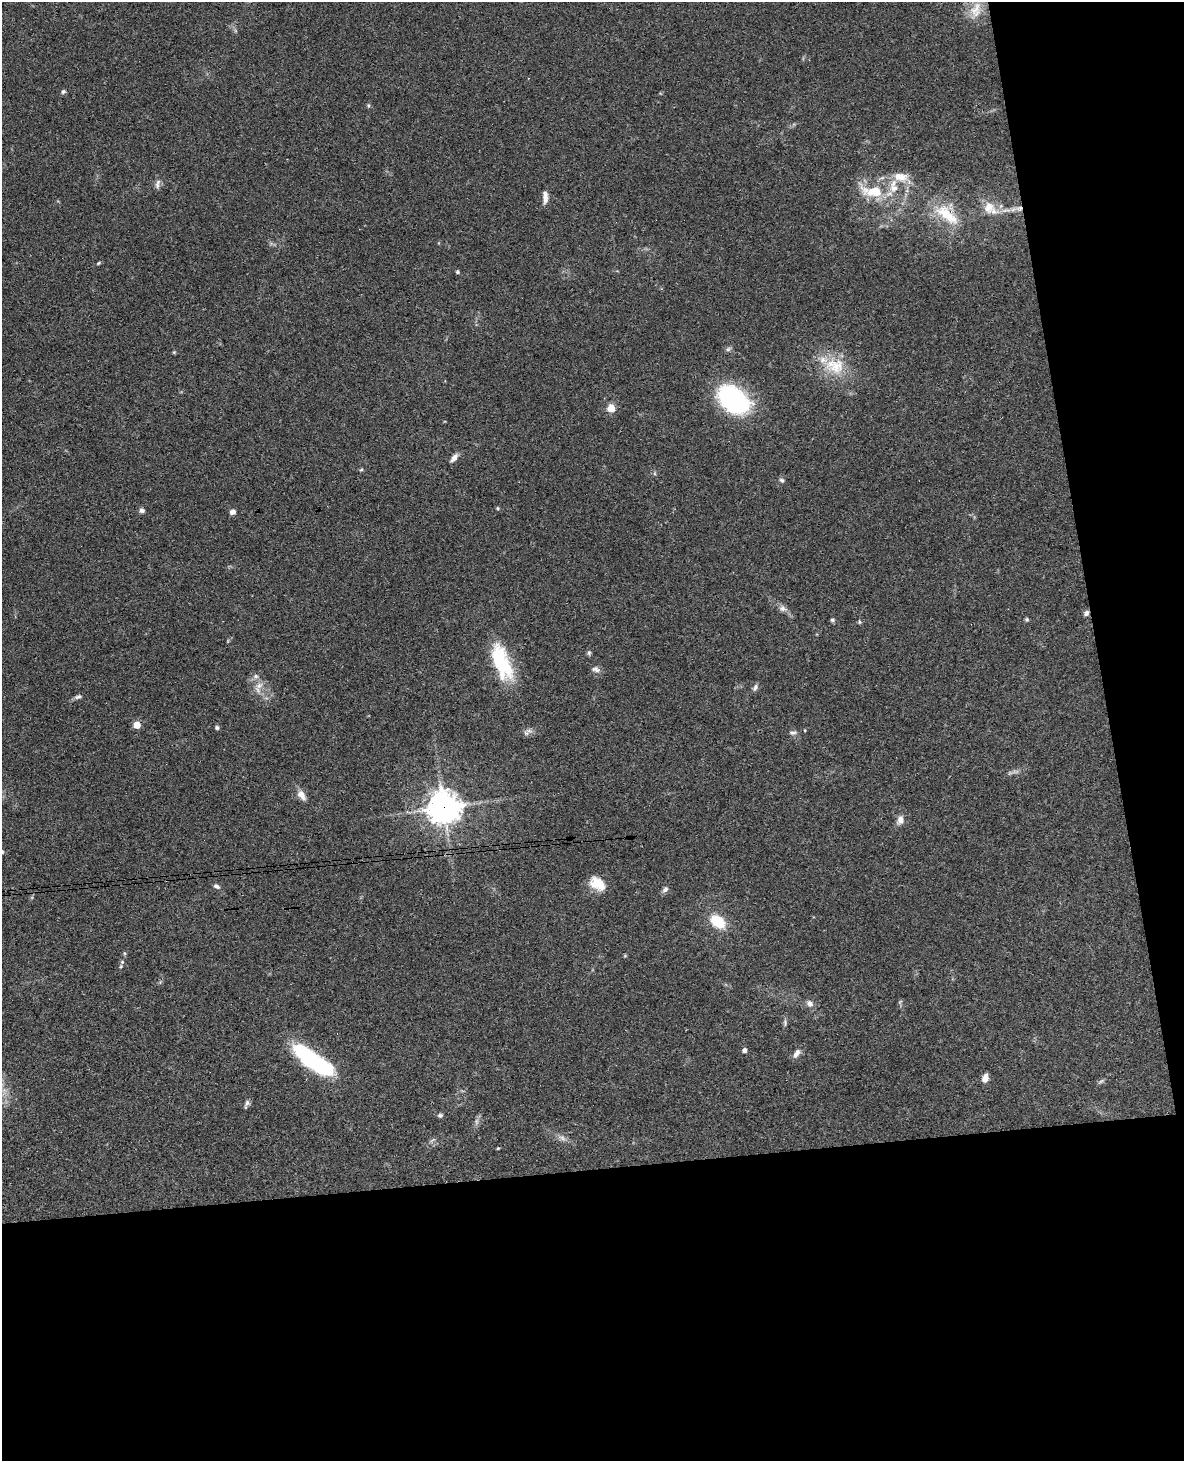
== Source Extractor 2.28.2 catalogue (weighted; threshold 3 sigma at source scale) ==
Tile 12 of 4 x 3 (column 4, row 3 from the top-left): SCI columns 3605-4786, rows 254-1712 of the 4843 x 4777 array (HDU 1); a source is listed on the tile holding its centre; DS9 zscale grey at full resolution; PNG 1186 x 1463 px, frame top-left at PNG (2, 2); no overlay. Shown black and unused: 27% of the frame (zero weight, under 3 of 4 exposures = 6% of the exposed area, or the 3 px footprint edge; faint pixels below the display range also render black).
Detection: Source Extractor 2.28.2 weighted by HDU 2 'WHT'; one run over the whole footprint, this tile lists its part. Background 0.0648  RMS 0.0049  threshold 0.0219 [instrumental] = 3 sigma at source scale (4.5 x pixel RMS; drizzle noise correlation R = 1.50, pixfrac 1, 0.05/0.05 arcsec/px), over >= 5 px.
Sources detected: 63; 2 inside a brighter object's white glare — not listed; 4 inside a brighter listed object's ellipse — not listed separately; the other 57 listed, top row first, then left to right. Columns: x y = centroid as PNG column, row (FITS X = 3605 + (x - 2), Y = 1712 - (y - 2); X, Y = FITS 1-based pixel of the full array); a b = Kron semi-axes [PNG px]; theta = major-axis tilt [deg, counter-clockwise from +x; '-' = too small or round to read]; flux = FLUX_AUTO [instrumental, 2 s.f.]
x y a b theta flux
976 10 23 14 74 8.3
63 91 6 5 - 0.91
368 106 6 4 89 0.66
900 177 22 12 -10 7.8
158 184 14 6 78 1.9
873 191 29 12 -6 17
545 200 13 7 82 2.3
989 207 15 13 82 7.6
1019 208 9 7 -7 2.4
1006 210 13 4 10 2.7
947 215 40 15 -38 18
98 263 5 4 - 0.54
457 272 5 4 - 0.74
174 352 5 4 - 0.51
835 366 31 22 -8 17
733 399 34 23 -39 62
611 408 5 5 - 8.8
454 458 11 6 49 2.4
361 470 5 4 - 0.65
782 480 7 5 -39 0.98
498 508 4 4 - 0.66
142 510 7 5 -18 1.4
233 512 6 5 - 2.2
783 608 10 7 -44 2.2
1086 613 8 6 65 1.5
1027 619 5 5 - 0.72
832 620 5 5 - 0.9
859 622 6 3 -82 0.56
589 653 7 5 70 0.88
501 662 46 19 -69 29
596 669 11 8 -23 2
256 676 7 5 -21 1.3
259 685 11 6 45 2.7
755 687 9 6 69 1.4
78 697 10 5 15 1.3
137 725 5 5 - 12
217 727 5 4 - 1.2
793 733 11 5 0 1.2
301 795 14 8 -56 3.4
444 807 11 11 - 680
900 820 12 9 76 3
597 883 19 13 -34 8.8
216 886 8 5 -25 1.4
665 889 8 6 48 1.6
718 922 14 10 -34 16
122 962 5 4 - 0.69
810 1004 9 7 -57 2.4
785 1023 9 5 -82 1.1
744 1050 4 4 - 2.1
303 1052 36 19 -42 29
797 1053 14 7 53 2.4
985 1078 8 5 72 3.8
1101 1081 8 4 37 0.88
247 1104 14 5 69 1.4
440 1115 6 6 - 0.99
562 1138 11 6 -38 2.1
498 1148 4 3 - 0.47
Overlapping masked pixels (flux is a lower limit): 4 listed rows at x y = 1019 208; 1086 613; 501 662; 444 807